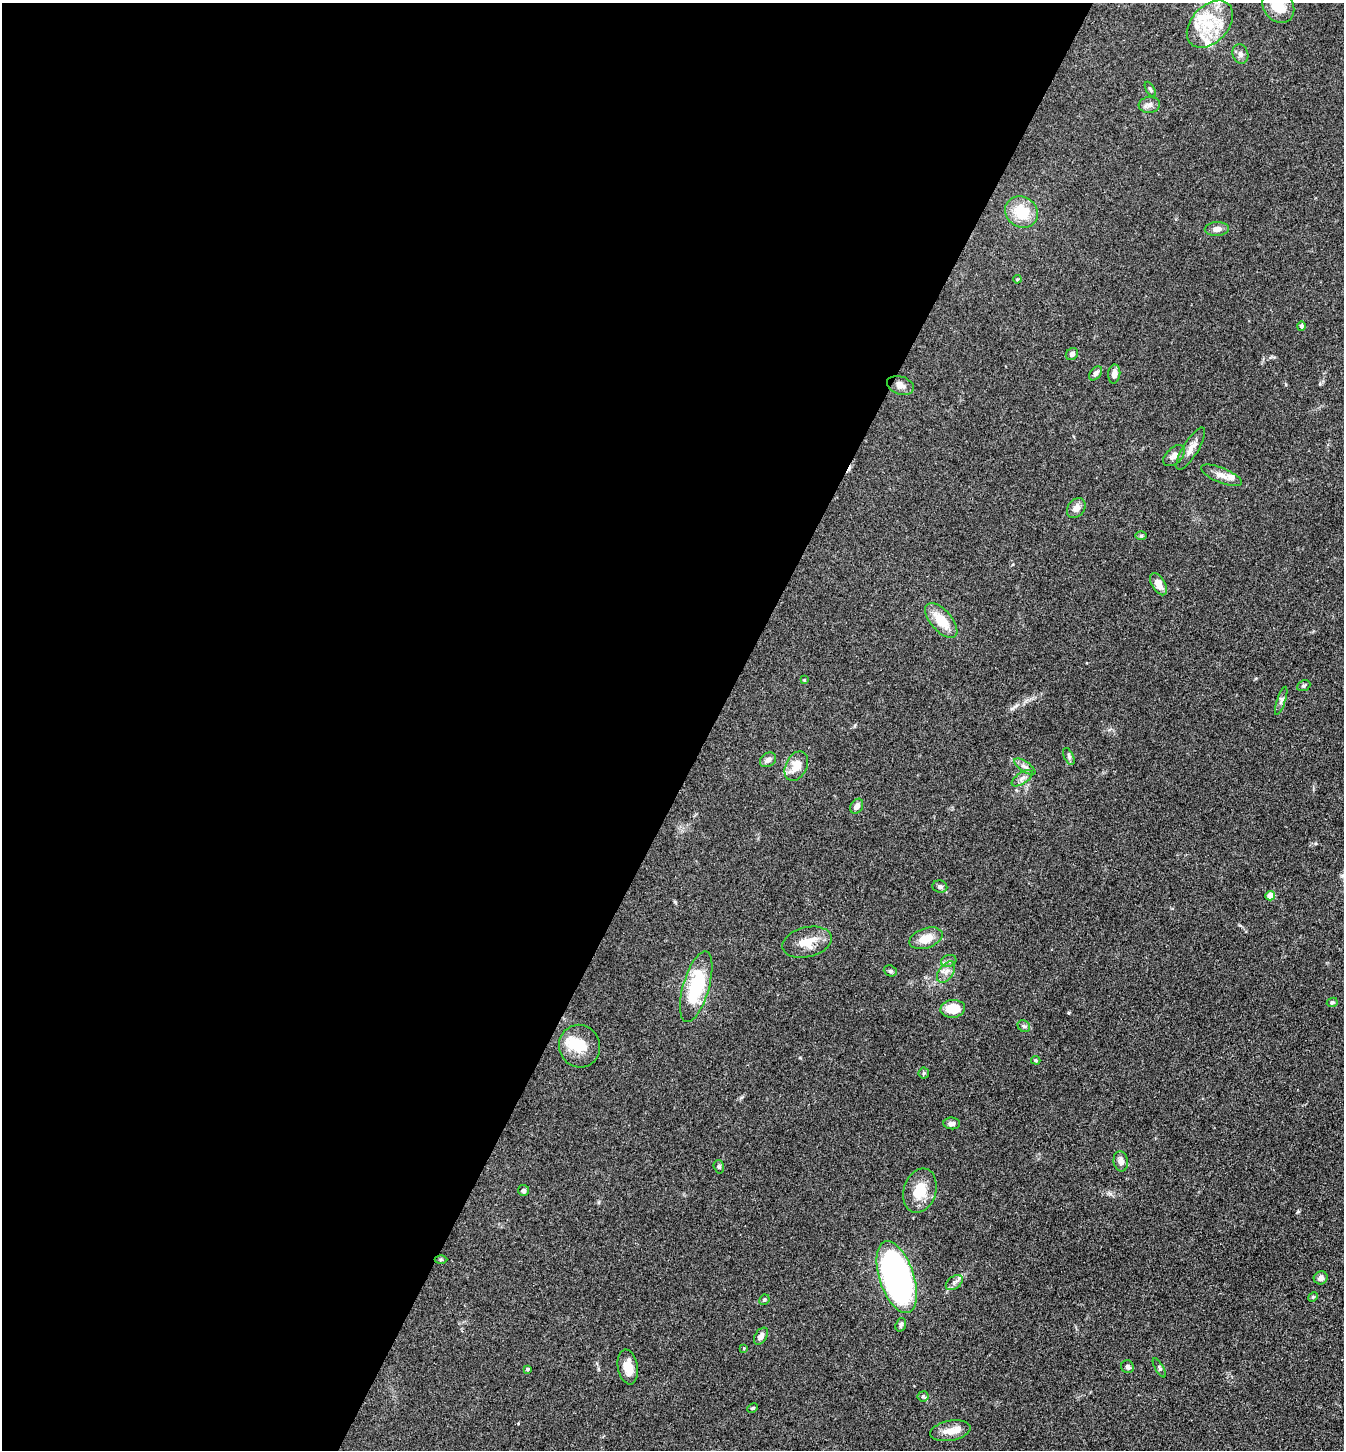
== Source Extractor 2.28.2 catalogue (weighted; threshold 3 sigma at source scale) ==
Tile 5 of 4 x 4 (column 1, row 2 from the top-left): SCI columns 287-1628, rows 2897-4344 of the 5802 x 5793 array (HDU 1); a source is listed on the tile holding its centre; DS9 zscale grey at full resolution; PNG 1346 x 1452 px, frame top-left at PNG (2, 3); each listed source drawn as its Kron ellipse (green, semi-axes under 4 px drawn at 4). Shown black and unused: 53% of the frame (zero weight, under 3 of 4 exposures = <1% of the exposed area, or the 3 px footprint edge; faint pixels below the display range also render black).
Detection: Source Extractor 2.28.2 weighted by HDU 2 'WHT'; one run over the whole footprint, this tile lists its part. Background 0.103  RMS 0.0062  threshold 0.0277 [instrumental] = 3 sigma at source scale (4.5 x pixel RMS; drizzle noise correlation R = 1.50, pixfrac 1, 0.05/0.05 arcsec/px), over >= 5 px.
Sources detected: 73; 1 inside a brighter object's white glare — neither listed nor drawn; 8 inside a brighter listed object's ellipse — not listed separately; the other 64 listed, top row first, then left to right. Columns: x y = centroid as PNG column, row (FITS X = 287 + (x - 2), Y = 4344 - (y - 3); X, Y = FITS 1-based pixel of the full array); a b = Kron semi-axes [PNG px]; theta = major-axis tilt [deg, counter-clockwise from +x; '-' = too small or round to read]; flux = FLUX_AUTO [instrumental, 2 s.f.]
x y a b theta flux
1278 6 18 14 -54 14
1210 24 27 18 46 22
1240 54 10 8 -72 2.3
1150 89 8 3 -60 0.85
1149 105 11 8 4 2.7
1021 212 17 15 -38 18
1217 229 12 7 4 3.7
1017 279 4 3 - 0.67
1301 326 5 4 - 1.2
1072 354 7 5 43 1.7
1096 373 8 5 49 2.3
1114 374 9 6 85 3.4
900 385 14 9 -18 4.4
1191 449 24 7 58 4.8
1174 456 13 8 43 2.9
1221 475 22 7 -22 4.3
1076 508 11 8 52 4.1
1141 536 6 4 1 0.8
1159 584 12 6 -59 5.4
941 620 21 10 -48 13
804 680 4 4 - 0.49
1304 686 7 5 24 1.1
1281 701 15 4 71 1.7
1069 757 9 5 -64 1.3
768 760 9 6 34 2.6
796 766 16 10 63 8.7
1025 767 12 5 -35 2.2
1022 778 12 5 33 2.4
857 806 8 6 58 3.3
940 887 7 6 - 1.8
1270 896 5 4 - 12
926 938 17 10 18 8.5
807 942 25 15 14 11
949 961 8 6 20 1.8
890 971 7 5 -20 1
946 972 12 7 54 3.5
696 987 37 13 74 37
1332 1002 5 4 - 0.93
953 1009 12 9 4 11
1024 1026 7 5 -44 1.2
579 1046 21 20 - 14
1036 1060 5 3 - 0.68
924 1073 5 5 - 0.85
952 1123 8 6 -5 2
1121 1161 10 7 -82 3.7
719 1167 7 5 -74 1.2
523 1190 5 5 - 1.2
920 1191 22 16 73 15
441 1260 6 4 -1 0.84
897 1277 37 17 -71 230
1321 1278 7 6 - 2.8
954 1283 9 6 38 2.2
1313 1297 5 4 - 0.68
764 1300 5 5 - 0.97
901 1325 7 5 70 1.6
761 1336 9 6 57 2.7
744 1348 4 2 - 0.42
628 1367 17 10 -80 8.3
1128 1367 6 6 - 1.5
1159 1368 11 4 -59 1
528 1369 4 3 - 0.72
923 1396 5 5 - 0.97
752 1408 5 4 - 0.76
950 1431 20 10 10 7.1
Isophote crosses this tile's border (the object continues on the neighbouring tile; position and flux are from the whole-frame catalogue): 1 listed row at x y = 1278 6